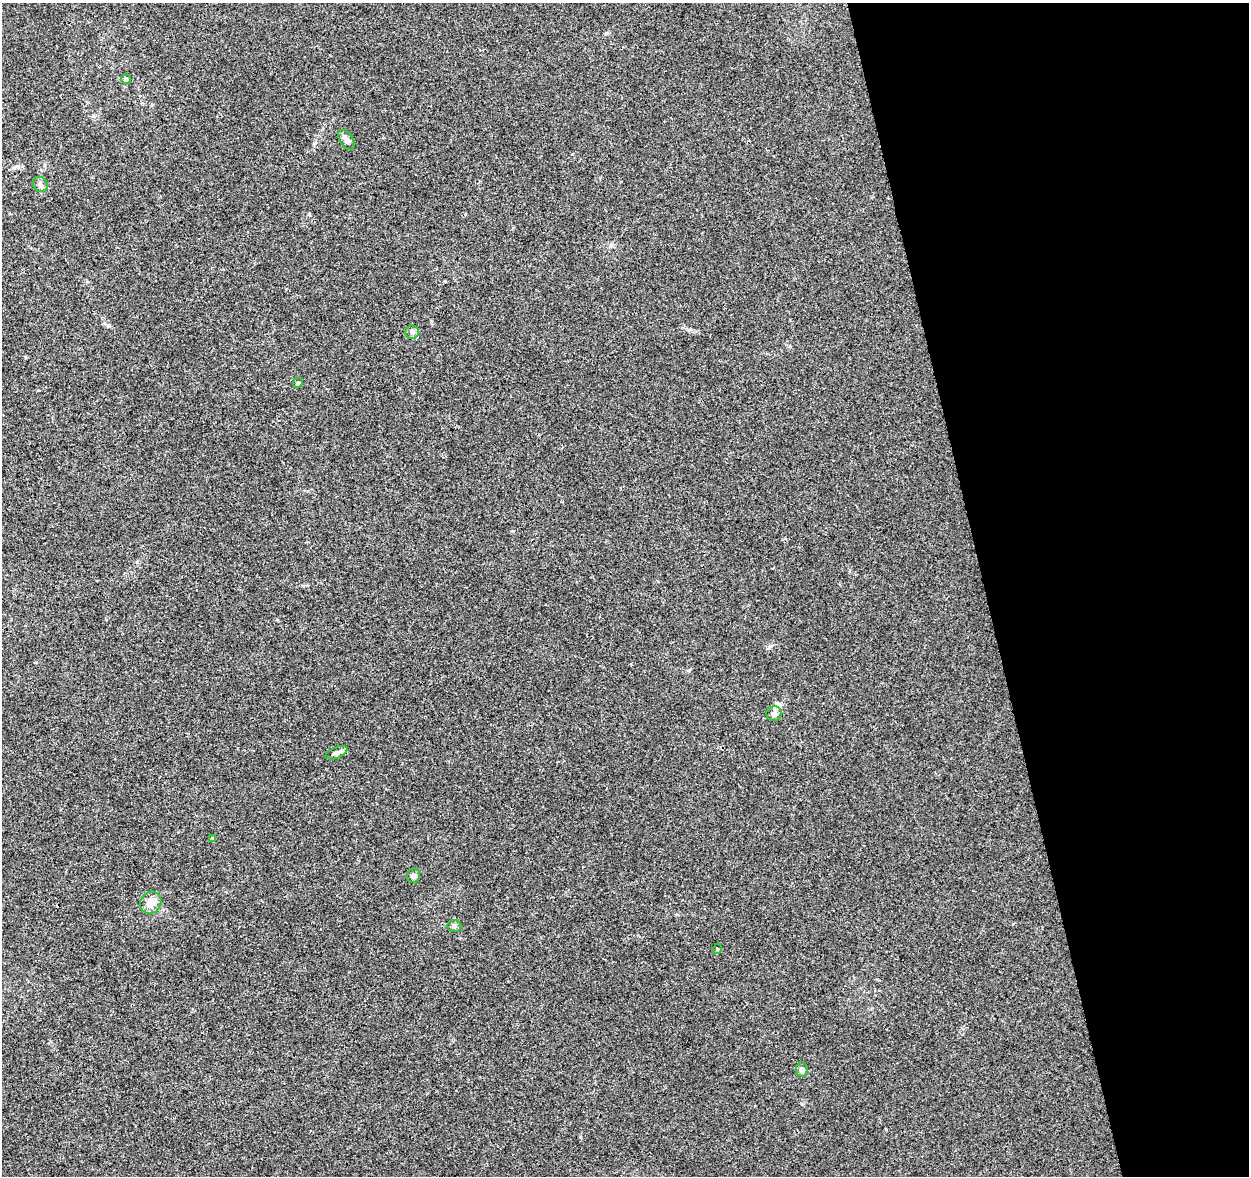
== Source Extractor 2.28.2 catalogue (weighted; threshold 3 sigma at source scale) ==
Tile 12 of 4 x 4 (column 4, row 3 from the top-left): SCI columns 3798-5044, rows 1272-2445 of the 5100 x 4843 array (HDU 1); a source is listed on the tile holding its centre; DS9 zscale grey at full resolution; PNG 1251 x 1178 px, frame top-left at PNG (2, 3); each listed source drawn as its Kron ellipse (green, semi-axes under 4 px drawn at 4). Shown black and unused: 21% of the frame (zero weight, under 3 of 4 exposures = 5% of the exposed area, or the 3 px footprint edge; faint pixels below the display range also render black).
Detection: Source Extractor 2.28.2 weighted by HDU 2 'WHT'; one run over the whole footprint, this tile lists its part. Background 0.0053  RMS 0.0027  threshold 0.012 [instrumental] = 3 sigma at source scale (4.5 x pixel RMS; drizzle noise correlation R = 1.50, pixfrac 1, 0.0396/0.0396 arcsec/px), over >= 5 px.
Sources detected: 13; all 13 listed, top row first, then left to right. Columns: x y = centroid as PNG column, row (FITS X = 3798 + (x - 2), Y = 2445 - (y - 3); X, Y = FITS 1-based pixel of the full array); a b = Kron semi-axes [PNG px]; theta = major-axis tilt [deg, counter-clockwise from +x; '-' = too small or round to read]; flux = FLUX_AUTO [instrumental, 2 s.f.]
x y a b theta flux
126 79 5 4 - 0.81
346 140 11 6 -56 1.4
40 184 8 7 - 0.93
412 332 7 6 - 0.72
298 383 5 4 - 0.34
774 713 8 7 - 0.9
336 753 12 5 24 0.9
213 838 3 3 - 0.22
414 876 7 6 - 0.78
151 903 11 10 - 2.6
454 926 7 6 - 0.6
717 949 5 3 - 0.26
802 1070 7 6 - 0.88
Unlisted compact peaks at least as high as the median listed source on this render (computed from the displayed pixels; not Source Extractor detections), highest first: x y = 770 646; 445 281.